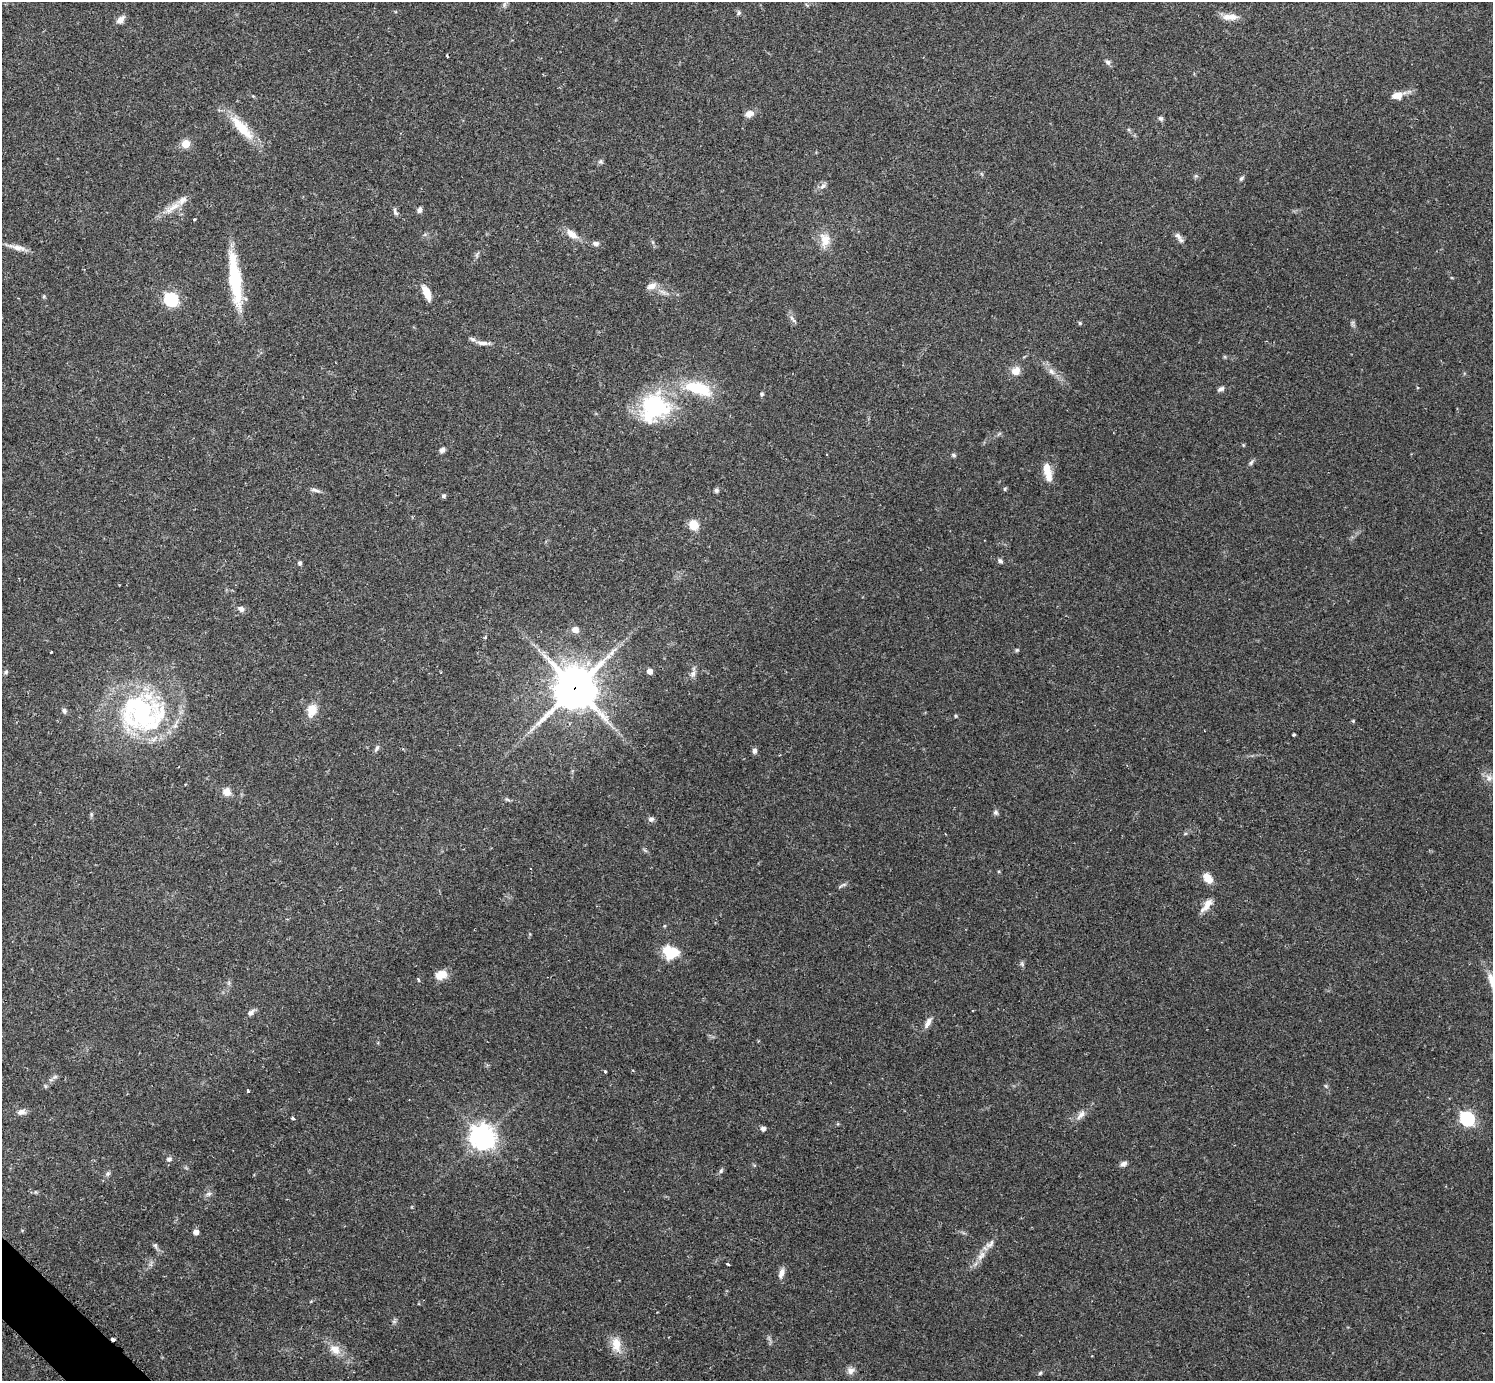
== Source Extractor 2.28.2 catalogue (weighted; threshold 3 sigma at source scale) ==
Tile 7 of 4 x 4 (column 3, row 2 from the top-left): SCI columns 3009-4499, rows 2947-4325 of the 6040 x 6040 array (HDU 1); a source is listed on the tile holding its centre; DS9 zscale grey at full resolution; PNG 1495 x 1383 px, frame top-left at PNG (2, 2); no overlay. Shown black and unused: <1% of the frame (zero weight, under 2 of 3 exposures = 2% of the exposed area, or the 3 px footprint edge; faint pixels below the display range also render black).
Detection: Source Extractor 2.28.2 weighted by HDU 2 'WHT'; one run over the whole footprint, this tile lists its part. Background 0.0818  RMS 0.0056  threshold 0.025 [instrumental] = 3 sigma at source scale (4.5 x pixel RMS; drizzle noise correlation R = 1.50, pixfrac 1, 0.05/0.05 arcsec/px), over >= 5 px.
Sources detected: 120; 1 inside a brighter object's white glare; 2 cosmic-ray / hot-pixel residue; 1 long thin detection or spike segment (spike, bleed or trail) — not listed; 6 inside a brighter listed object's ellipse — not listed separately; the other 110 listed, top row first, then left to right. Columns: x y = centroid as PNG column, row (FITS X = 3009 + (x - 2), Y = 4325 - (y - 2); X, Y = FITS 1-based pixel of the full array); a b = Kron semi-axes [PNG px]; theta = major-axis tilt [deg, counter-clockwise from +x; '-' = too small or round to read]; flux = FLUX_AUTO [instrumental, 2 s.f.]
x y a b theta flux
504 5 9 4 71 1.2
739 13 7 5 65 1
1230 17 21 8 2 5.4
120 20 10 7 44 3.5
1108 62 9 6 -43 1.6
1397 95 11 7 14 7.2
253 96 4 4 - 0.46
749 114 10 7 22 3.8
1161 118 6 6 - 1.2
242 128 41 12 -47 17
186 144 9 9 - 5.5
600 162 8 5 -33 1.1
1196 176 6 5 - 0.89
1241 178 8 5 45 1
823 186 10 6 30 2
172 208 30 8 35 7
419 210 7 5 76 1.7
395 212 11 5 -68 1.4
194 219 3 3 - 1.2
572 234 17 9 -36 5.3
1178 236 11 7 -43 2.4
825 240 20 13 -85 8.1
596 243 9 6 5 1.8
16 247 30 6 -14 4.6
477 255 9 4 64 1.1
235 280 61 11 -83 32
651 286 14 8 21 3.9
427 293 20 8 -65 6.3
44 296 6 3 72 0.62
171 299 7 6 - 86
792 319 13 4 -50 1.7
1080 323 5 5 - 0.8
1353 323 9 4 -85 1.1
483 343 15 5 -2 2.7
1016 371 11 10 - 4.9
1051 371 10 7 -40 2.7
698 388 42 18 -16 26
1221 389 8 5 25 1.7
762 394 5 5 - 0.92
654 406 40 37 19 53
442 450 7 6 - 1.9
953 455 6 5 - 0.87
1251 462 8 5 62 1.2
1047 472 22 8 -77 8.8
1005 489 6 4 61 0.67
315 490 14 5 -15 1.8
716 490 6 6 - 1.2
444 496 5 5 - 1.2
693 525 10 9 - 8.7
1000 561 6 5 - 1.4
300 563 6 5 - 1.1
241 609 8 7 - 2.1
575 630 7 6 - 3.9
485 637 4 3 - 0.72
1017 650 6 5 - 0.74
51 652 3 3 - 0.69
649 671 5 5 - 4
6 672 6 5 - 0.94
693 674 11 7 63 2.3
575 688 15 14 - 1600
312 710 14 10 72 8.2
64 711 7 5 -64 1.5
140 712 60 51 35 95
1353 721 4 4 - 0.68
1294 735 3 3 - 2.1
377 748 10 4 60 1.3
754 751 8 6 84 1.8
1489 778 10 8 74 2.8
227 792 9 9 - 4.7
507 799 8 3 -19 0.94
996 812 7 6 - 1.4
91 814 6 4 -49 0.69
651 819 7 6 - 1.9
1185 834 6 4 2 0.66
999 871 4 4 - 0.56
1208 878 13 8 -53 6
840 886 7 3 45 0.79
1207 905 21 7 52 5
670 954 24 12 -54 12
1022 964 6 5 - 0.99
441 975 15 11 23 5.9
418 980 5 3 - 1
251 1012 9 6 45 2.2
928 1023 16 6 61 3.2
605 1071 4 3 - 0.76
55 1077 8 6 21 1.4
45 1086 6 4 -71 0.67
1326 1086 5 4 - 0.72
248 1091 4 3 - 1.3
21 1112 11 7 13 2.6
1081 1115 16 7 54 3.5
293 1118 4 3 - 1.2
1467 1118 6 6 - 110
763 1129 5 5 - 2.2
482 1137 9 8 - 470
169 1159 7 6 - 1.6
1123 1164 9 6 24 1.9
721 1171 7 5 52 1.2
108 1173 8 6 58 1.3
209 1194 9 6 26 1.6
196 1232 5 5 - 3.3
155 1246 8 5 -74 1.3
981 1256 17 8 55 5
728 1264 3 3 - 1.2
781 1273 13 7 72 3.1
113 1340 3 3 - 2
616 1344 19 12 -77 8
335 1349 15 10 -39 6.4
850 1371 9 9 - 2.8
1040 1373 6 4 45 0.78
Overlapping masked pixels (flux is a lower limit): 2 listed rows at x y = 575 688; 113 1340